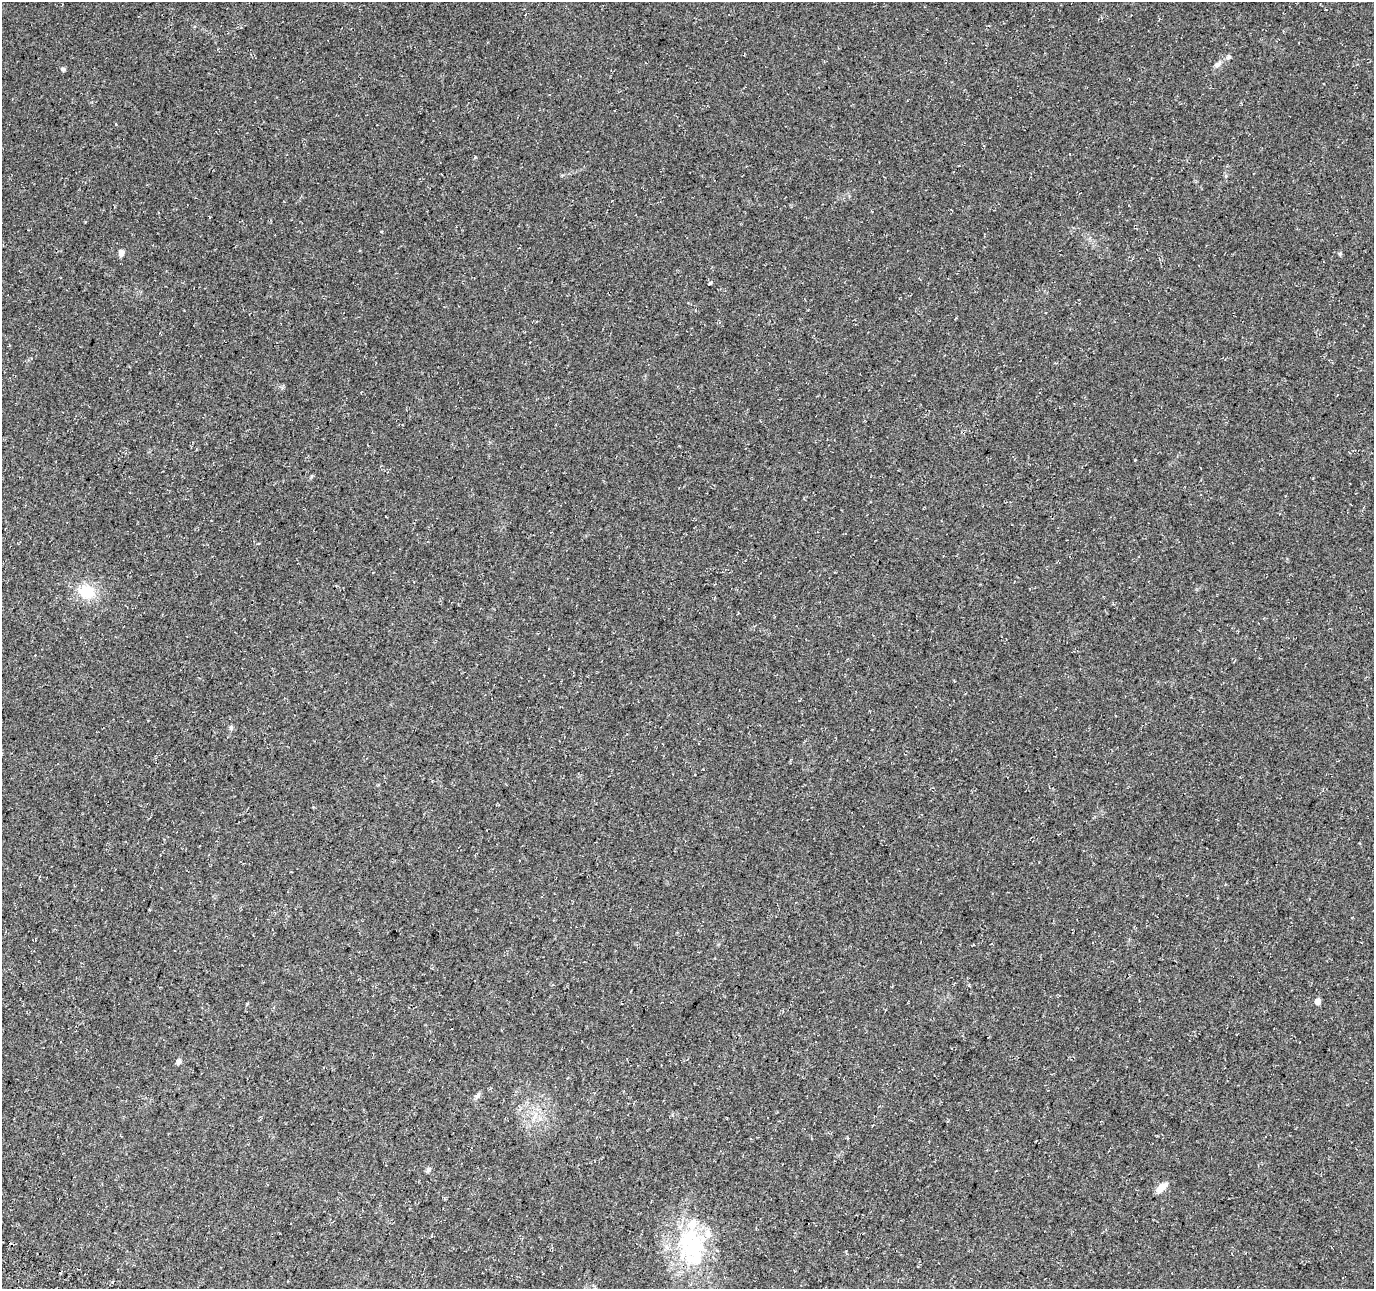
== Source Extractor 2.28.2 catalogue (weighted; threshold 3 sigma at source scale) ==
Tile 7 of 4 x 4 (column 3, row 2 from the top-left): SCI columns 2780-4151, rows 2906-4192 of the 5548 x 5749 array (HDU 1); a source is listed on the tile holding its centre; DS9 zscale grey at full resolution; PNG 1376 x 1291 px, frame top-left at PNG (2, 2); no overlay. Shown black and unused: <1% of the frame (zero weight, under 3 of 4 exposures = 4% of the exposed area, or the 3 px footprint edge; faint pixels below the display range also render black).
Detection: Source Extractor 2.28.2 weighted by HDU 2 'WHT'; one run over the whole footprint, this tile lists its part. Background 0.0805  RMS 0.0079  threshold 0.0355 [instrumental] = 3 sigma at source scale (4.5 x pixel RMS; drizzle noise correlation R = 1.50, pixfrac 1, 0.0396/0.0396 arcsec/px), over >= 5 px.
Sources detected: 17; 1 inside a brighter object's white glare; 1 cosmic-ray / hot-pixel residue — not listed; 1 inside a brighter listed object's ellipse — not listed separately; the other 14 listed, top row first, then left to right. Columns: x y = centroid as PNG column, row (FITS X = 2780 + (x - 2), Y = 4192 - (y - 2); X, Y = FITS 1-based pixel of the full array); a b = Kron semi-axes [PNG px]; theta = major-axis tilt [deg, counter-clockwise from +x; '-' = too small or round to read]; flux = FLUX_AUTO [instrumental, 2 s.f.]
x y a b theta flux
1229 57 7 5 18 1.6
1217 65 8 6 55 2.5
63 69 6 5 - 1.4
121 253 9 6 -84 3.3
1340 254 5 5 - 1
710 283 4 3 - 1.2
86 591 20 18 -44 19
231 728 7 5 -77 1.5
1317 1001 6 5 - 4.6
178 1062 7 6 - 2.2
477 1096 8 5 58 1.9
429 1170 6 6 - 1.8
1161 1188 14 7 45 7.1
693 1248 52 32 -89 79